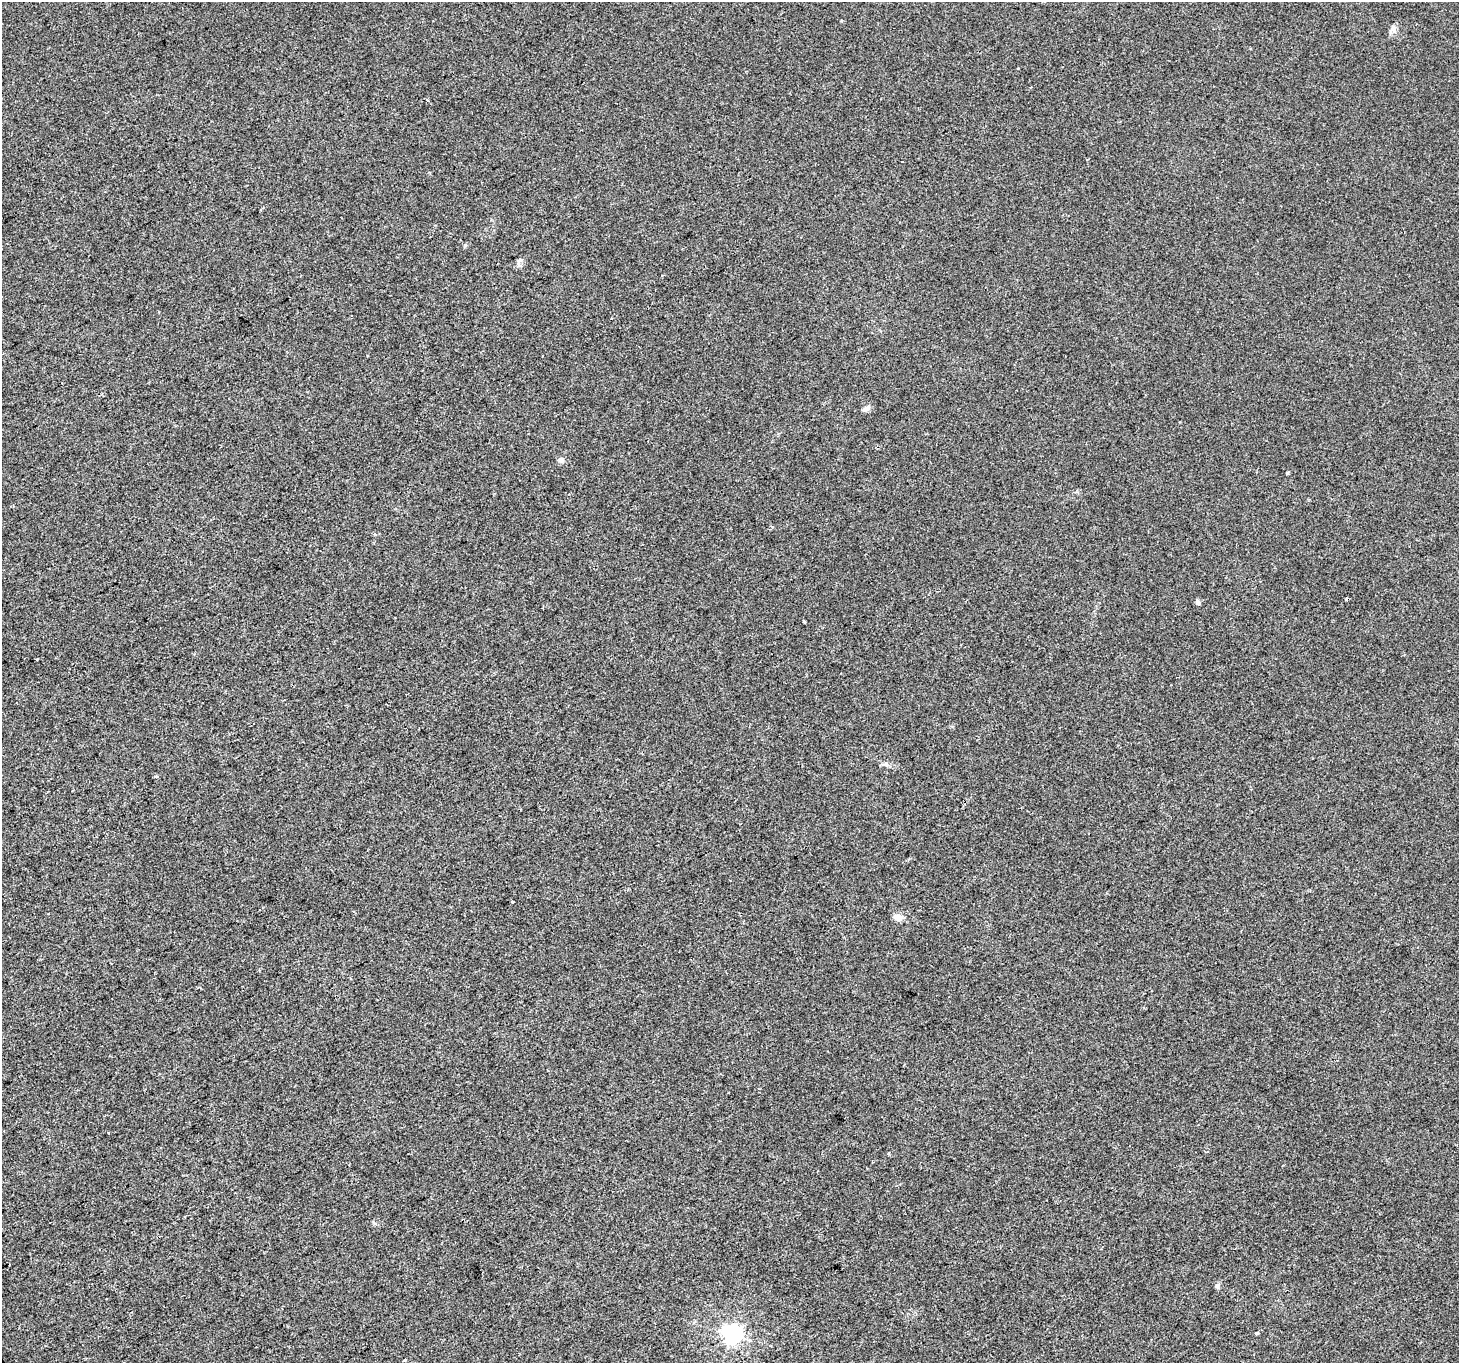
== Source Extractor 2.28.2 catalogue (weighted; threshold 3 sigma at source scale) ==
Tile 7 of 4 x 4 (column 3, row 2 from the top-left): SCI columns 2917-4373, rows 2894-4254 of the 5830 x 5725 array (HDU 1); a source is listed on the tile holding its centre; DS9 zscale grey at full resolution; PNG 1461 x 1365 px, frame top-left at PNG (2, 2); no overlay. Shown black and unused: <1% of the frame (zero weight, under 2 of 3 exposures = <1% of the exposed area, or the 3 px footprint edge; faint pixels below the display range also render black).
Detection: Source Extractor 2.28.2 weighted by HDU 2 'WHT'; one run over the whole footprint, this tile lists its part. Background 0.00705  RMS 0.0048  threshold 0.0216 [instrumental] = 3 sigma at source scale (4.5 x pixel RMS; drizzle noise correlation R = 1.50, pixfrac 1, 0.0396/0.0396 arcsec/px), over >= 5 px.
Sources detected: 16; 1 cosmic-ray / hot-pixel residue — not listed; the other 15 listed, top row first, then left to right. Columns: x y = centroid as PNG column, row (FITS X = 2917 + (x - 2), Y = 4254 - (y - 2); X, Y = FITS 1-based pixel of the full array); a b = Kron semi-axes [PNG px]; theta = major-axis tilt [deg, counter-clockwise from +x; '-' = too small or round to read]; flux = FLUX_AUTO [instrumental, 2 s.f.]
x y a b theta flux
1393 29 10 6 45 1.6
902 161 3 2 - 0.6
866 408 10 6 21 1.8
561 460 8 5 0 1.2
1288 473 4 3 - 0.62
1198 602 7 5 -63 1.2
804 622 3 3 - 1.7
886 764 6 5 - 0.95
156 776 3 3 - 1.6
513 902 3 2 - 0.41
898 917 11 8 -15 2.7
1217 1286 7 5 73 1.1
1257 1333 4 3 - 0.9
731 1334 7 6 - 220
405 1360 3 2 - 0.48
Unlisted compact peaks at least as high as the median listed source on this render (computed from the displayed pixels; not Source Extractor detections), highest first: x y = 465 245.